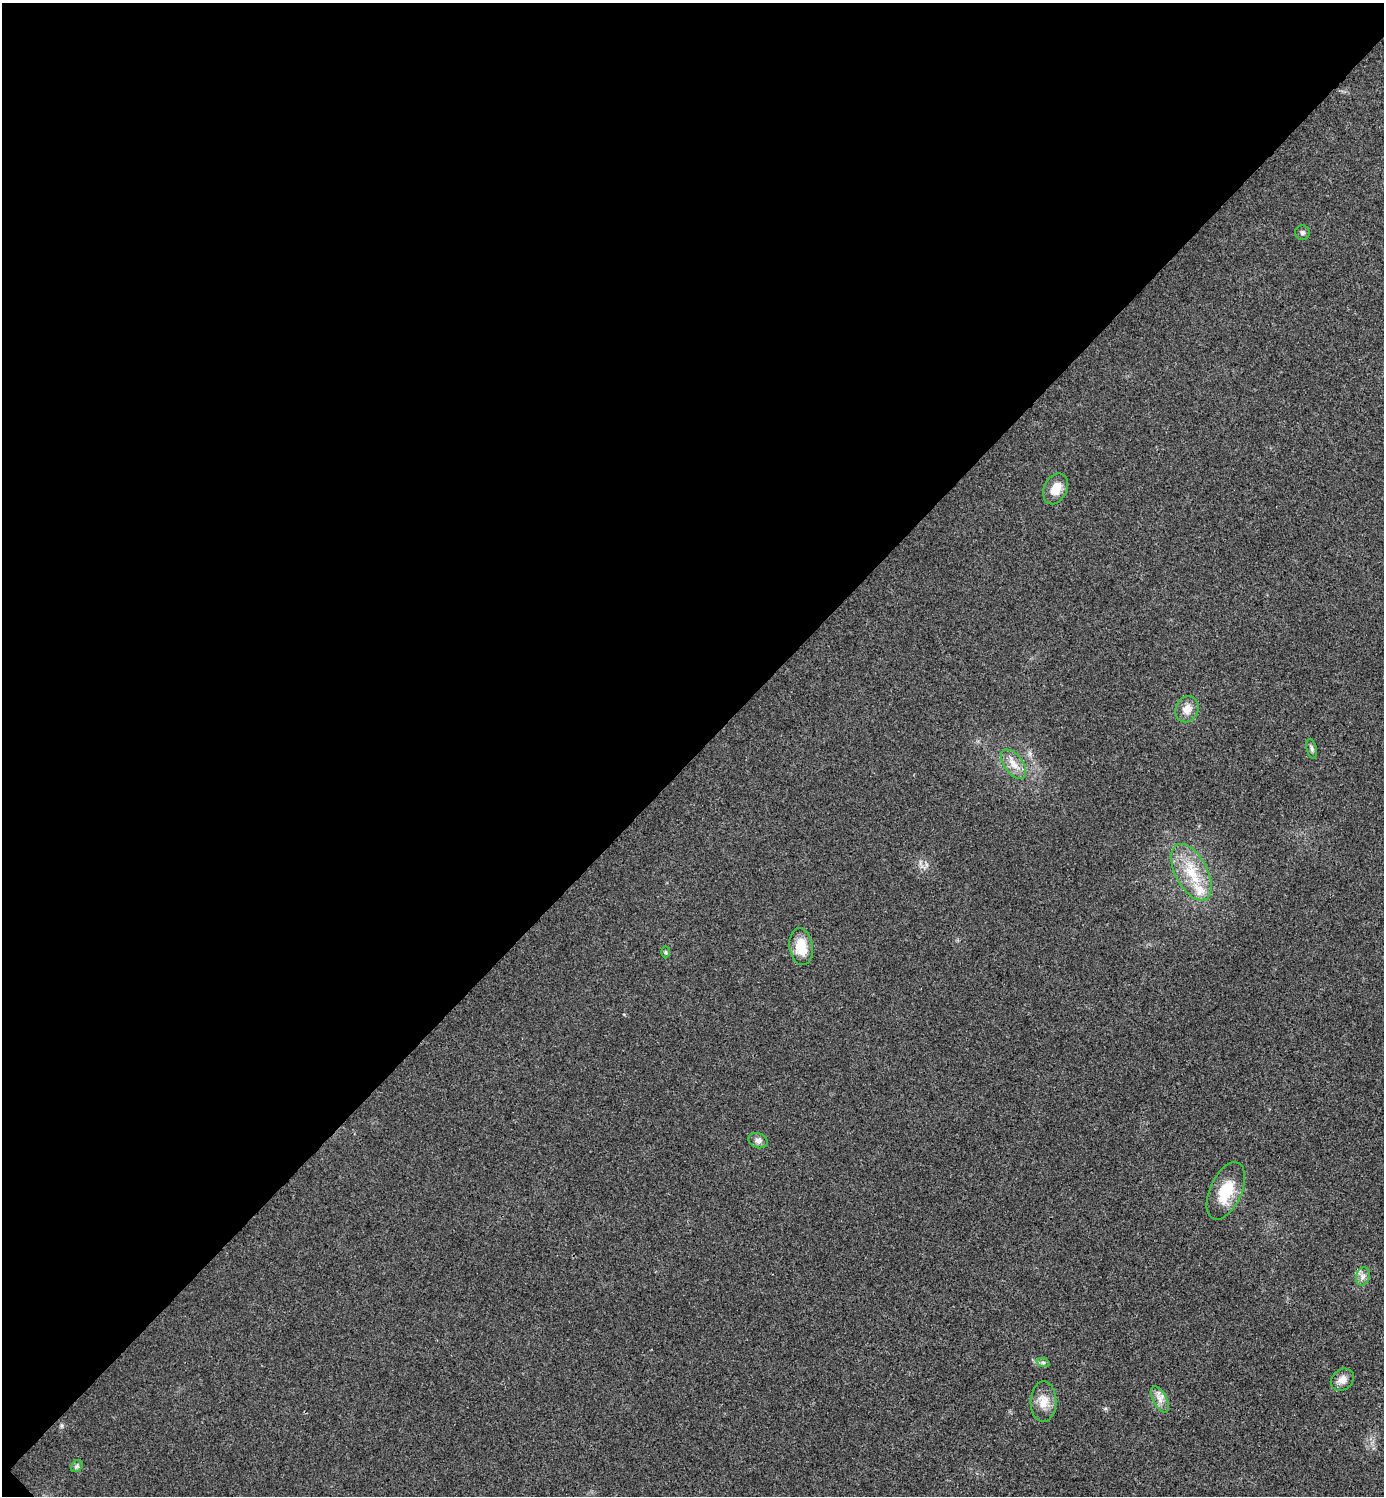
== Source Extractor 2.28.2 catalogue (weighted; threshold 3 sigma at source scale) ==
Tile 5 of 4 x 4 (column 1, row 2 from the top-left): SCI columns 159-1540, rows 3008-4501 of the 5998 x 5998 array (HDU 1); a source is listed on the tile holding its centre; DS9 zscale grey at full resolution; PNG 1386 x 1498 px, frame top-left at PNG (2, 3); each listed source drawn as its Kron ellipse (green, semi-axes under 4 px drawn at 4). Shown black and unused: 51% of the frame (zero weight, under 3 of 4 exposures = <1% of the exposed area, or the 3 px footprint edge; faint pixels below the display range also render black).
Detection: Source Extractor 2.28.2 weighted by HDU 2 'WHT'; one run over the whole footprint, this tile lists its part. Background 0.02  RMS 0.0055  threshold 0.0247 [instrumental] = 3 sigma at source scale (4.5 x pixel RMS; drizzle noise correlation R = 1.50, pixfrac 1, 0.05/0.05 arcsec/px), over >= 5 px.
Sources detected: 17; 1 inside a brighter listed object's ellipse — not listed separately; the other 16 listed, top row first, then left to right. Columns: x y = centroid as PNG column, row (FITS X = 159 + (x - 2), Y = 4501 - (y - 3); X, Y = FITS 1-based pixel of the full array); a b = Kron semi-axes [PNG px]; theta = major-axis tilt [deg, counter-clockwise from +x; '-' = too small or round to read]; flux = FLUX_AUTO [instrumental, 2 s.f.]
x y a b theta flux
1302 233 7 7 - 1.3
1056 489 16 11 65 7.8
1187 709 13 11 68 5.4
1312 749 10 5 -77 1.4
1014 764 17 9 -54 6
1191 872 31 16 -62 19
801 947 18 11 -82 12
665 952 6 4 -90 0.72
758 1141 10 7 -23 2.3
1226 1191 31 16 66 18
1363 1276 9 6 74 2.4
1043 1362 7 4 -19 0.97
1342 1380 12 10 41 3.9
1160 1399 14 6 -62 3.7
1043 1402 20 13 89 7.6
77 1466 7 5 45 1.1